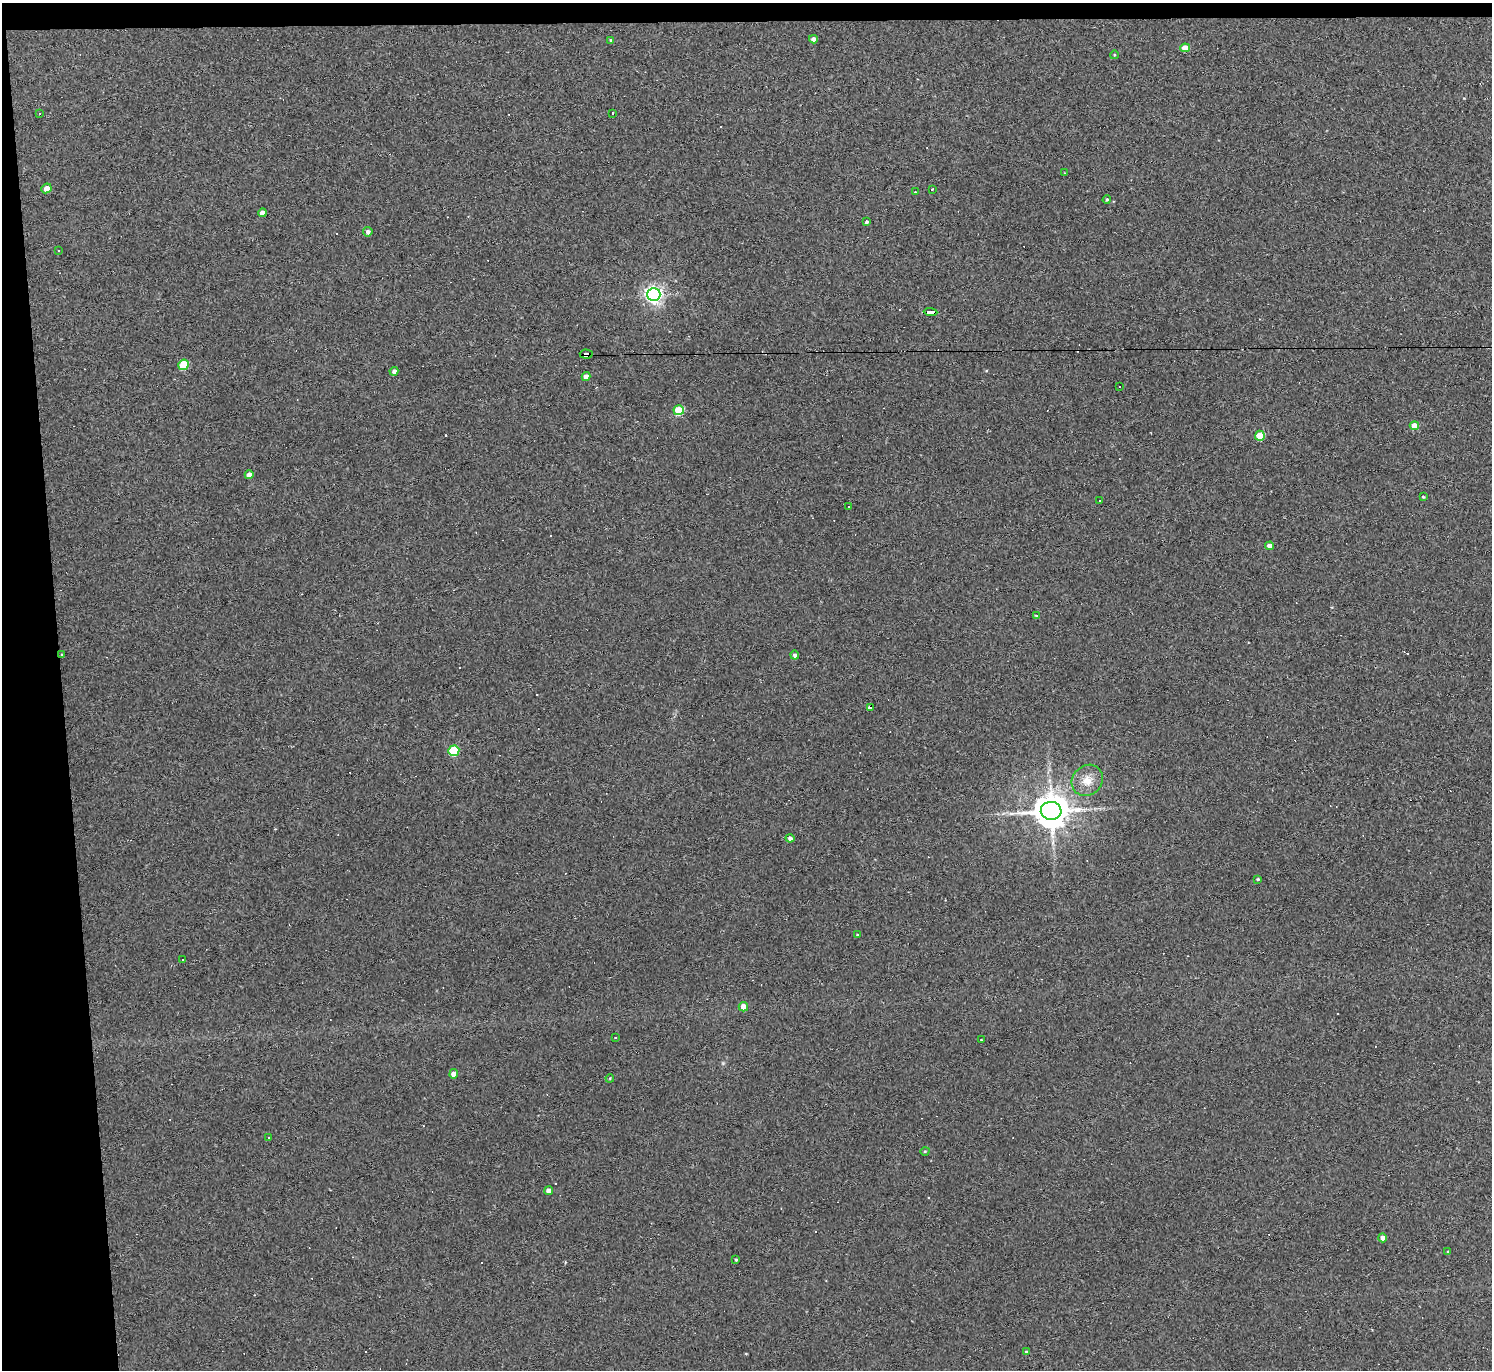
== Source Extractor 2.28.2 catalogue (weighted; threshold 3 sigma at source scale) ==
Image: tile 1 of 3 x 3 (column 1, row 1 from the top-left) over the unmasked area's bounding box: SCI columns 1-1490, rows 2862-4229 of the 4470 x 4444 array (HDU 1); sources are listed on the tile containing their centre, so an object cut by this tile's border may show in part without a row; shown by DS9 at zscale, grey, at full resolution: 1 PNG px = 1 image px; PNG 1494 x 1372 px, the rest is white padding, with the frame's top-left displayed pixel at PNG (2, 3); every listed detection drawn as its Kron ellipse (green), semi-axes under 4 PNG px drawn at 4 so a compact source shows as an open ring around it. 5% of this frame is shown black and not used: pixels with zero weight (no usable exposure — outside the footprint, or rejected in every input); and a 3 px margin inside the footprint's outer edge (the drizzle kernel's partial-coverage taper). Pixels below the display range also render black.
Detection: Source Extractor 2.28.2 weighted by HDU 2 'WHT'; one run over the whole footprint, this tile lists its part. Background 0.18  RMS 0.0093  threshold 0.0417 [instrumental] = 3 sigma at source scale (4.5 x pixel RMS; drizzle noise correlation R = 1.50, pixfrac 1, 0.05/0.05 arcsec/px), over >= 5 px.
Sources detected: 78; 25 cosmic-ray / hot-pixel residue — neither listed nor drawn; the other 53 listed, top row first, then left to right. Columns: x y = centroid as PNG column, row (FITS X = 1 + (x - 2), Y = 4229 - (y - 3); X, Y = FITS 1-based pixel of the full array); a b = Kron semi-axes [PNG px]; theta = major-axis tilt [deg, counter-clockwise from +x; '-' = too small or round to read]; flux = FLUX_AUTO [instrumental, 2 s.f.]
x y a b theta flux
813 39 4 4 - 3.8
611 40 4 4 - 1.2
1185 48 5 4 - 11
1114 55 4 3 - 0.79
40 113 3 2 - 0.58
613 113 3 2 - 0.56
1065 173 3 2 - 0.54
46 188 5 4 - 6.2
932 189 3 2 - 1
915 192 2 2 - 0.78
1107 199 4 3 - 1.2
262 213 4 4 - 5.3
867 222 3 3 - 1.6
368 232 5 4 - 2.4
59 251 3 3 - 5.5
654 294 6 6 - 370
931 312 7 4 -5 80
586 354 6 4 -2 160
184 365 5 5 - 29
394 371 4 4 - 2.9
586 376 4 4 - 4.8
1120 387 3 3 - 2.8
679 410 5 5 - 36
1414 426 5 4 - 12
1260 436 5 5 - 30
249 475 4 4 - 5.6
1423 497 4 3 - 0.9
1099 500 2 2 - 0.74
848 507 3 3 - 1.8
1270 546 4 4 - 6.6
1037 616 4 3 - 1.6
62 655 4 3 - 0.72
795 655 4 4 - 2.9
870 707 4 3 - 7
454 751 5 5 - 48
1087 780 16 14 45 13
1051 811 10 9 - 2100
790 838 4 4 - 3.5
1258 879 4 3 - 0.97
857 935 3 2 - 0.89
183 959 2 2 - 0.8
743 1007 5 4 - 8.2
616 1038 3 3 - 2.6
981 1040 3 2 - 0.89
454 1074 4 4 - 6.5
610 1078 4 3 - 0.75
269 1137 3 2 - 0.66
925 1151 4 3 - 0.76
549 1191 4 4 - 6.2
1383 1238 4 4 - 4.7
1448 1252 4 3 - 1.1
736 1259 3 3 - 1
1026 1352 3 3 - 1.5
Overlapping masked pixels (flux is a lower limit): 3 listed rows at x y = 931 312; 586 354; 870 707